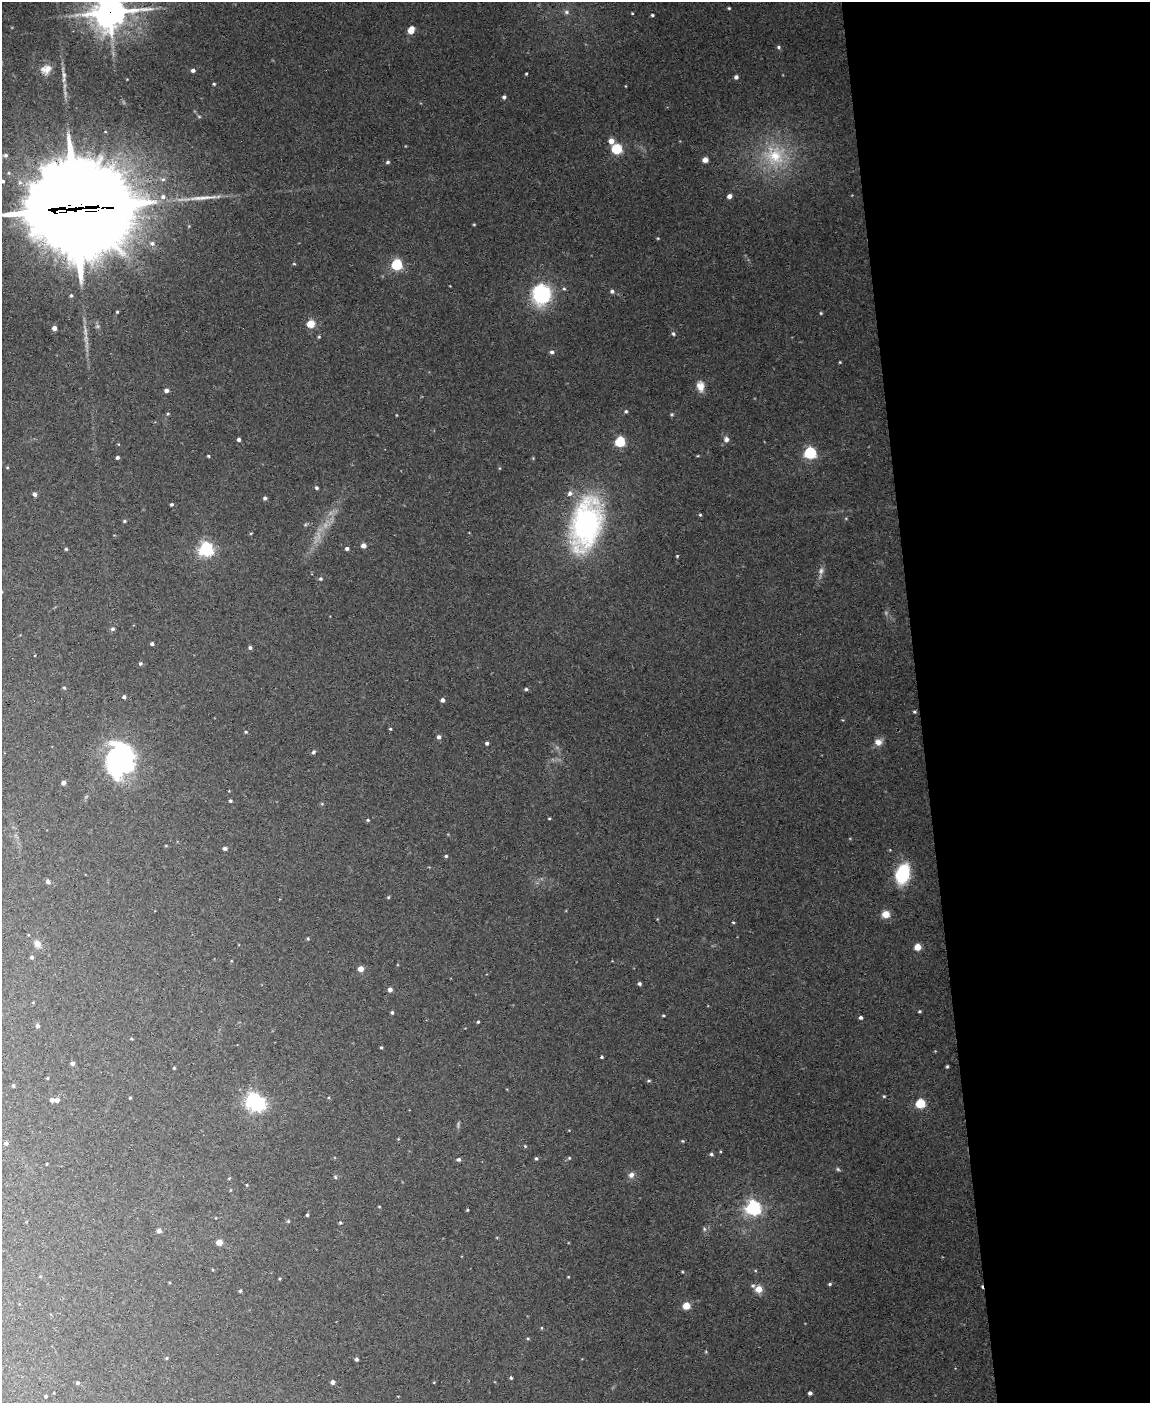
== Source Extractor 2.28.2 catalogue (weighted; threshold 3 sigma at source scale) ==
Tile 8 of 4 x 3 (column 4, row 2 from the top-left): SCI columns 3445-4592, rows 1636-3036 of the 4592 x 4566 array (HDU 1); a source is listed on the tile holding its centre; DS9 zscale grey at full resolution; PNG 1152 x 1405 px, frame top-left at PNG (2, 2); no overlay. Shown black and unused: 20% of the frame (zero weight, under 3 of 4 exposures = <1% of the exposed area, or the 3 px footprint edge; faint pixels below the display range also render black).
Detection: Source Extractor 2.28.2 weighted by HDU 2 'WHT'; one run over the whole footprint, this tile lists its part. Background 0.0514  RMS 0.0046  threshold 0.0209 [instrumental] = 3 sigma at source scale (4.5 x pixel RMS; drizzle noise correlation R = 1.50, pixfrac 1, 0.05/0.05 arcsec/px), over >= 5 px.
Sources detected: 180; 5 too faint to see at this stretch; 2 inside a brighter object's white glare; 1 cosmic-ray / hot-pixel residue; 2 long thin detections or spike segments (spike, bleed or trail) — not listed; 2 inside a brighter listed object's ellipse — not listed separately; the other 168 listed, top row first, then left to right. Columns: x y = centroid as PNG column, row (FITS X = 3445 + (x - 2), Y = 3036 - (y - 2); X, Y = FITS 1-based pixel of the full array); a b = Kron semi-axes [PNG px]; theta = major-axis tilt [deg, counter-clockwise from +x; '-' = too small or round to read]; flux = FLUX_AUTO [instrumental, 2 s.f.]
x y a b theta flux
729 8 4 3 - 0.51
110 12 12 11 - 860
566 12 8 6 -1 1.4
632 13 3 3 - 0.42
652 15 3 3 - 0.68
411 30 7 5 65 5.4
778 47 6 4 -1 0.83
46 69 14 11 27 4.3
193 70 4 4 - 1.7
526 74 3 3 - 0.44
736 77 4 4 - 1.7
214 84 4 3 - 0.56
625 86 4 3 - 0.33
504 97 4 4 - 1.1
611 141 5 5 - 4.1
617 149 5 5 - 42
6 155 6 5 - 1.1
774 155 35 32 -15 32
705 160 5 5 - 2.9
388 162 5 4 - 0.81
3 181 5 4 - 0.85
729 196 4 4 - 2.8
163 197 8 7 - 2.2
76 209 41 29 0 12000
474 224 3 3 - 0.45
658 238 4 3 - 0.43
152 243 7 6 - 1.7
294 264 5 3 - 0.45
396 265 5 5 - 50
564 289 5 4 - 0.7
612 291 5 5 - 1.1
542 294 19 18 - 39
71 295 4 4 - 0.66
117 312 3 3 - 0.48
821 313 4 3 - 0.47
311 324 5 5 - 16
54 328 4 4 - 2.4
85 330 19 5 -79 3
673 334 6 5 - 0.88
319 337 4 4 - 0.53
552 352 5 5 - 1.2
840 362 3 3 - 0.41
700 386 13 9 -79 4.4
166 390 4 4 - 1.7
626 411 4 4 - 0.71
168 414 5 3 - 0.43
672 414 5 4 - 0.61
726 439 7 6 - 1.8
239 440 4 3 - 1.1
620 442 5 5 - 39
118 444 4 3 - 0.36
810 453 6 5 - 69
208 456 3 3 - 0.5
117 457 4 4 - 0.9
533 458 4 4 - 0.41
7 467 4 4 - 0.43
316 488 4 4 - 0.89
35 494 5 4 - 1.4
265 498 4 4 - 0.97
172 504 3 3 - 0.91
700 515 4 4 - 0.57
124 521 5 4 - 0.66
586 524 54 29 76 100
305 525 6 4 19 0.61
251 533 5 3 - 0.42
363 546 5 5 - 2.4
347 548 4 4 - 1.2
66 549 4 4 - 0.58
206 549 6 6 - 130
677 556 3 3 - 0.48
821 571 10 7 72 1.9
320 579 5 5 - 0.8
113 629 5 5 - 1
152 644 3 3 - 1.2
250 647 4 4 - 1.1
140 664 5 5 - 0.85
64 688 5 4 - 0.55
526 689 5 4 - 0.83
124 697 4 4 - 1.1
442 700 4 4 - 1.4
914 712 4 3 - 0.61
390 729 4 3 - 0.53
246 732 5 4 - 0.59
439 737 5 5 - 1.4
878 742 9 8 - 3.1
487 743 3 3 - 1.1
313 752 5 4 - 0.93
122 763 43 34 62 60
64 783 4 4 - 2.2
229 791 3 3 - 0.29
230 801 4 4 - 0.66
549 818 4 3 - 0.41
368 820 4 4 - 0.59
225 848 5 4 - 1.3
446 856 4 3 - 0.73
903 874 20 13 74 24
48 882 6 5 - 1.3
388 897 4 4 - 0.51
886 914 6 6 - 6.7
733 922 4 3 - 0.46
308 938 4 4 - 0.55
37 944 9 8 - 2.9
917 947 4 4 - 11
32 957 4 4 - 0.88
361 969 4 4 - 5.4
639 984 4 4 - 0.89
390 989 4 4 - 1.9
919 1011 4 3 - 0.65
392 1012 4 3 - 0.75
663 1015 4 3 - 0.5
861 1017 4 4 - 1.2
478 1022 3 3 - 0.63
37 1026 5 5 - 1.1
131 1039 4 3 - 0.48
381 1048 4 3 - 0.57
602 1057 3 3 - 0.63
72 1063 4 4 - 1.3
947 1066 4 3 - 0.59
174 1068 3 3 - 0.6
47 1078 3 3 - 0.45
649 1081 6 3 18 0.59
13 1086 4 3 - 0.62
884 1096 4 3 - 0.53
130 1098 4 3 - 0.47
52 1100 4 4 - 1.9
57 1100 4 4 - 2.7
252 1100 6 5 - 110
920 1103 5 5 - 31
398 1139 4 4 - 0.38
683 1141 4 4 - 0.5
6 1143 5 5 - 1.1
525 1146 5 4 - 0.52
711 1154 5 4 - 0.81
536 1158 4 4 - 0.7
569 1158 5 4 - 0.55
458 1159 5 4 - 1.2
46 1164 3 2 - 0.37
838 1169 6 5 - 0.77
631 1175 8 7 - 2.3
335 1177 6 4 -50 0.63
229 1178 4 4 - 0.42
247 1185 4 3 - 0.35
379 1207 4 3 - 0.36
753 1208 6 6 - 160
467 1210 3 3 - 0.49
307 1215 3 3 - 0.71
288 1221 4 4 - 0.59
340 1223 4 4 - 0.66
704 1229 6 5 - 0.83
159 1231 5 5 - 1.8
219 1242 4 4 - 8
568 1277 4 3 - 0.35
280 1278 4 3 - 0.48
830 1284 5 4 - 0.75
753 1286 6 5 - 0.98
759 1289 6 6 - 5.5
240 1291 4 3 - 0.67
686 1306 5 4 - 13
542 1328 5 3 - 0.44
528 1339 4 4 - 0.55
706 1352 5 3 - 0.42
167 1358 5 4 - 0.53
356 1359 4 3 - 1.1
511 1378 3 3 - 0.78
333 1382 4 4 - 2.1
77 1383 4 4 - 0.81
810 1393 4 4 - 1.5
46 1396 3 3 - 0.57
Overlapping masked pixels (flux is a lower limit): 2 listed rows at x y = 110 12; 76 209
Isophote crosses this tile's border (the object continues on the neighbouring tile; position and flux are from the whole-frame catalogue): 3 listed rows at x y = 110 12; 3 181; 76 209